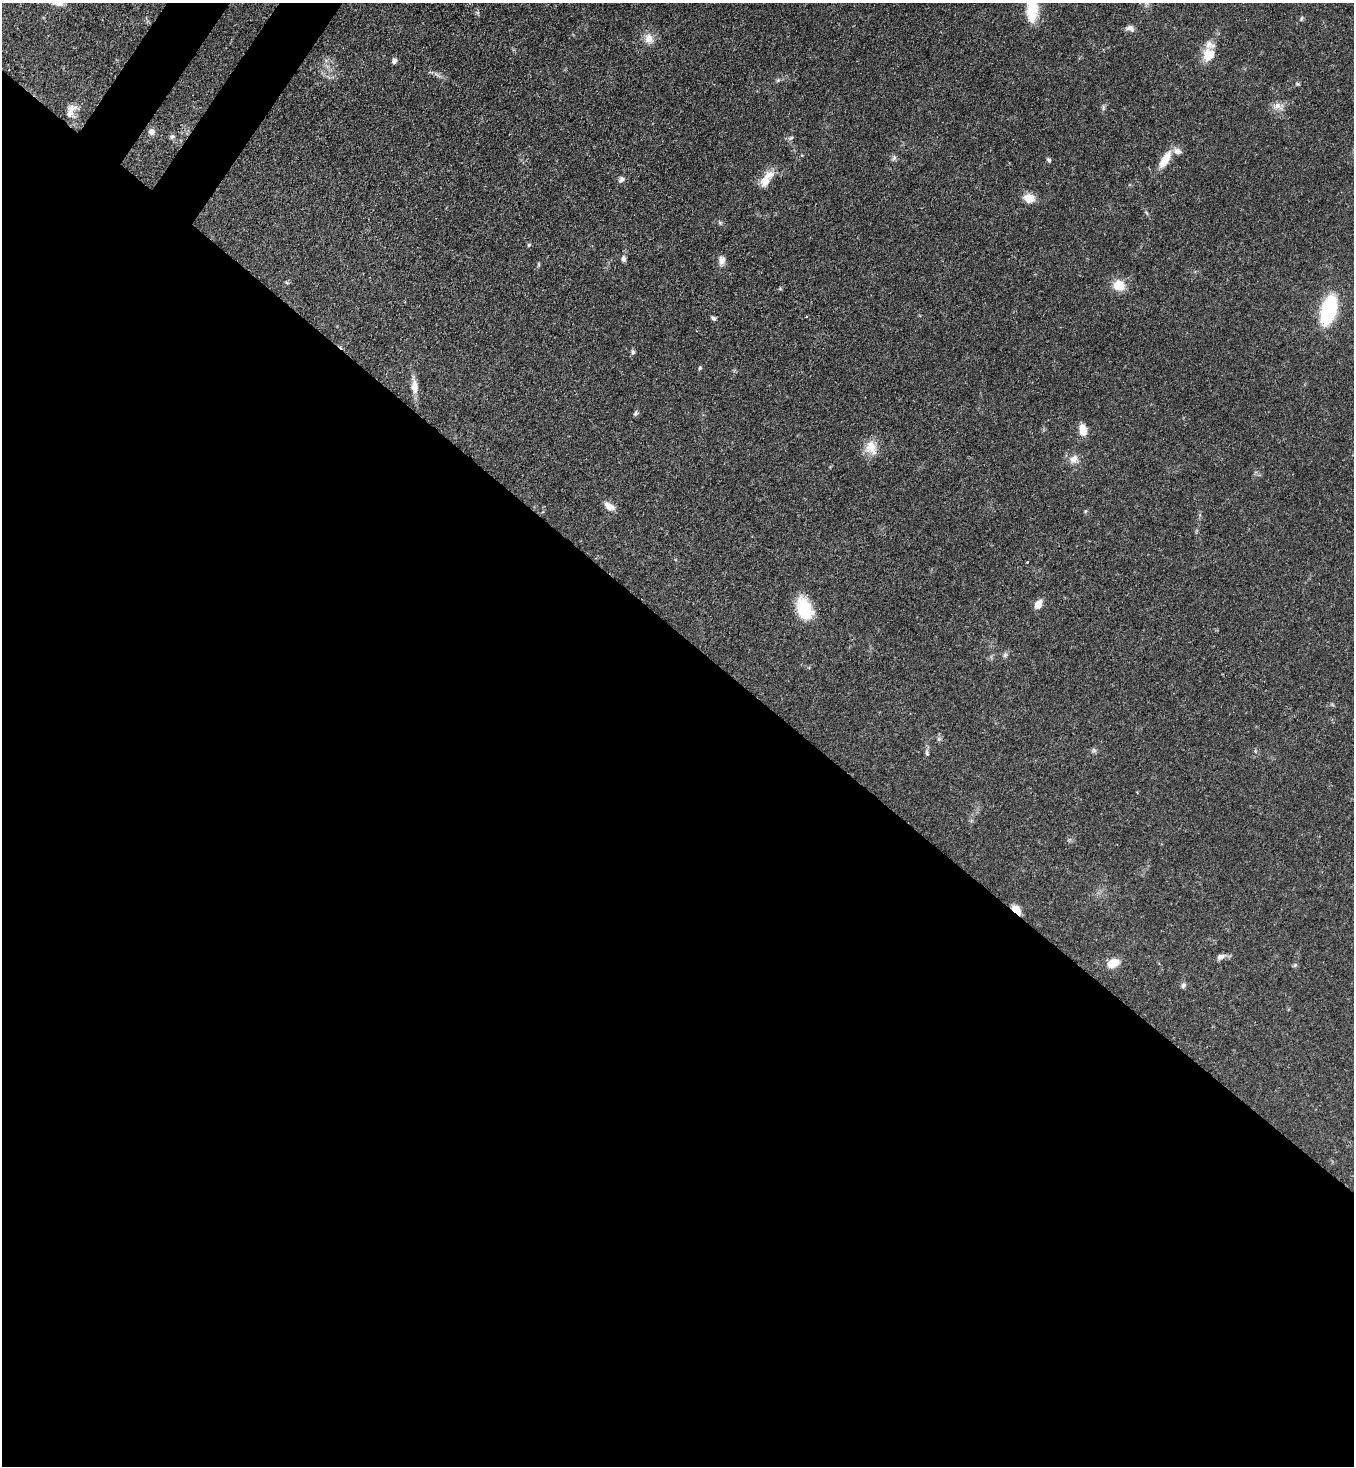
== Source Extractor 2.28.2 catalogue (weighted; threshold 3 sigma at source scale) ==
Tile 14 of 4 x 4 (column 2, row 4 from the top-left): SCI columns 1716-3067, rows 60-1523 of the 5996 x 5974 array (HDU 1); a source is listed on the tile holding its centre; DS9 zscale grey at full resolution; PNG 1356 x 1468 px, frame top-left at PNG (2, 3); no overlay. Shown black and unused: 58% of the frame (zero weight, under 3 of 4 exposures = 7% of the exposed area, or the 3 px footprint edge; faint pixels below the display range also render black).
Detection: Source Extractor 2.28.2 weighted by HDU 2 'WHT'; one run over the whole footprint, this tile lists its part. Background 0.0681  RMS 0.0035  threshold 0.0158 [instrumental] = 3 sigma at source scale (4.5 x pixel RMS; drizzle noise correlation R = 1.50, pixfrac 1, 0.05/0.05 arcsec/px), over >= 5 px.
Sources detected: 49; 3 inside a brighter listed object's ellipse — not listed separately; the other 46 listed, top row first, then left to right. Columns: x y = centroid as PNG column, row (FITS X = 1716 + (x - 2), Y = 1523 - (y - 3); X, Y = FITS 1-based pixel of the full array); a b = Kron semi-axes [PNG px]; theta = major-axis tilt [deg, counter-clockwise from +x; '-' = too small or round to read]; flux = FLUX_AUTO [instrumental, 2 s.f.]
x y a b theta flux
57 3 14 7 -9 2.1
1032 7 46 14 -89 14
1301 18 7 4 71 0.5
1130 28 11 7 -6 1.5
649 39 14 11 -61 3.1
1208 55 13 12 - 6.7
394 61 7 5 69 1.1
778 80 6 4 45 0.5
1297 84 6 4 -1 0.48
1277 106 14 9 -13 2.5
1103 108 8 4 90 0.65
71 110 19 10 61 3.1
151 132 8 8 - 1.5
172 137 6 6 - 0.76
894 158 7 5 44 0.79
1049 160 6 5 - 0.61
1165 160 23 9 60 5.7
769 175 27 9 36 4.2
621 180 9 6 60 1
1029 198 11 9 -6 4.9
529 245 5 4 - 0.55
623 259 8 6 -89 1
722 260 10 7 80 2.1
538 264 6 4 -71 0.38
1119 285 14 13 - 5.4
1328 310 20 10 74 39
713 318 8 5 -44 0.79
633 352 7 5 -64 0.63
700 368 5 4 - 0.49
414 386 24 8 -84 3.6
635 413 6 5 - 0.68
1083 430 12 8 -80 3.9
871 448 20 15 -72 5.1
1074 459 13 11 50 2.6
609 506 15 8 -32 2.6
1085 511 5 5 - 0.44
1038 604 9 6 55 3.6
804 609 24 15 -68 14
1005 655 7 5 48 0.75
1094 750 7 6 - 0.69
927 753 9 5 -77 0.82
1017 910 12 6 -47 3.9
1220 957 10 7 24 1.5
1113 963 11 8 27 6.1
1295 965 6 5 - 0.54
1183 985 8 6 63 0.87
Overlapping masked pixels (flux is a lower limit): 1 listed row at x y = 1017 910
Isophote crosses this tile's border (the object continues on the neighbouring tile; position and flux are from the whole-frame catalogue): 2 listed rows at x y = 57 3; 1032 7